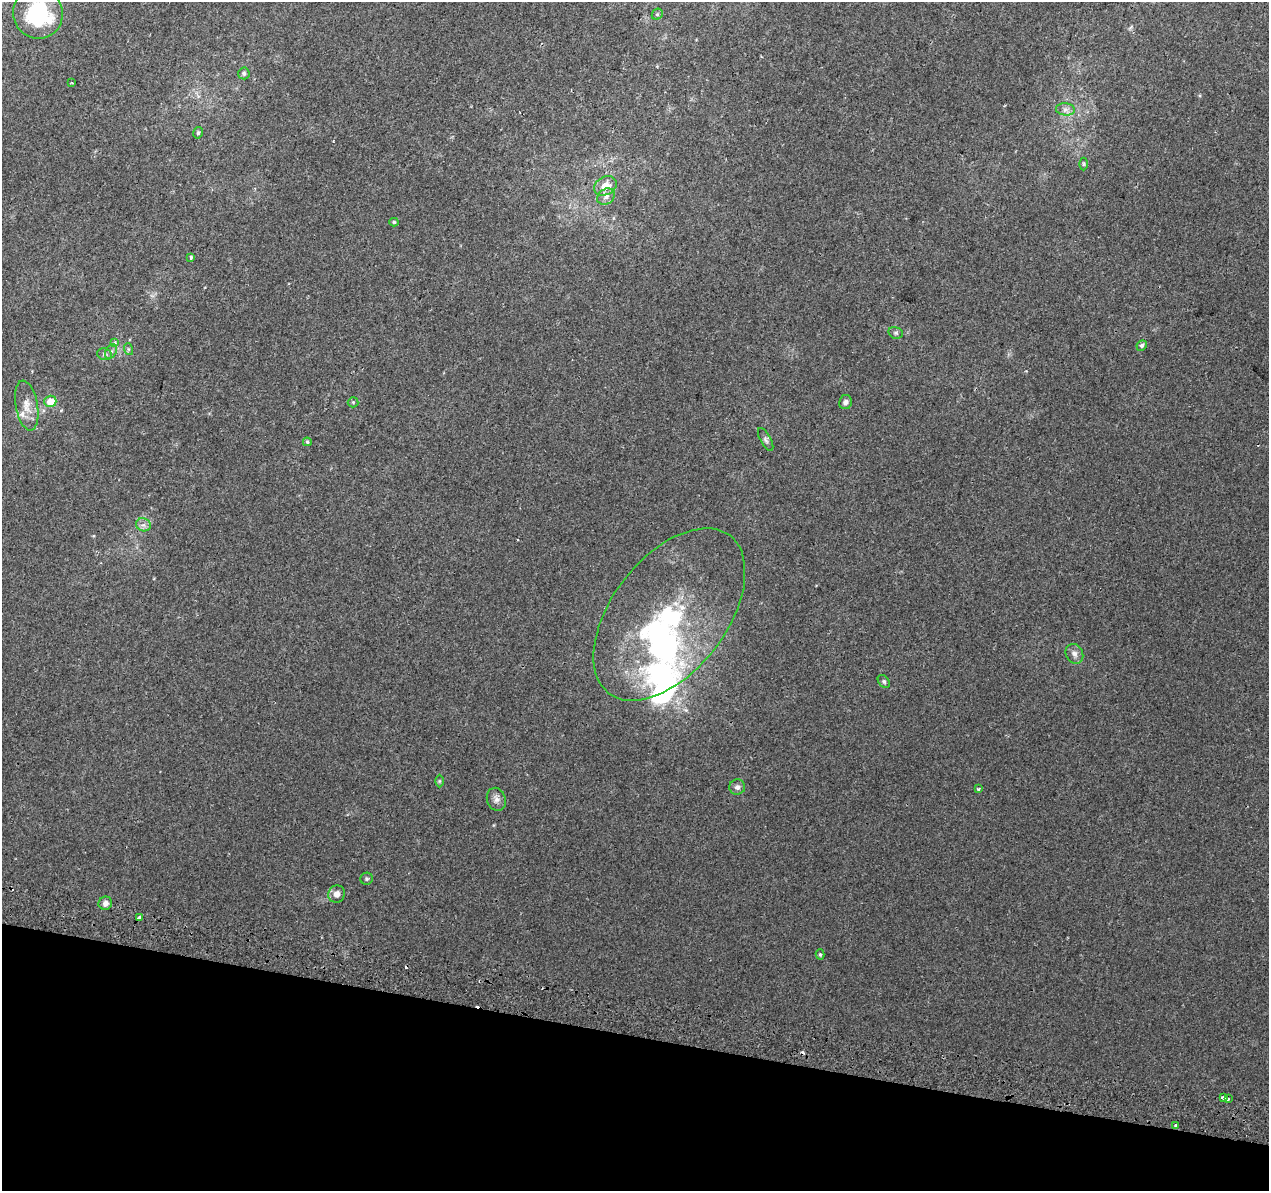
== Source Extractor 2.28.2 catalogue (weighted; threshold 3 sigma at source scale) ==
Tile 15 of 4 x 4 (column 3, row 4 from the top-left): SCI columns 2551-3817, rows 326-1514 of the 5092 x 5344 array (HDU 1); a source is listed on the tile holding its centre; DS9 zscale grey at full resolution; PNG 1271 x 1193 px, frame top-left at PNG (2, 2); each listed source drawn as its Kron ellipse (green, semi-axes under 4 px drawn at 4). Shown black and unused: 13% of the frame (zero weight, under 2 of 3 exposures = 2% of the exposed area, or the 3 px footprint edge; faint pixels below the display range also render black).
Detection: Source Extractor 2.28.2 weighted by HDU 2 'WHT'; one run over the whole footprint, this tile lists its part. Background 0.00752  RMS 0.0036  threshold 0.0161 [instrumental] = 3 sigma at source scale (4.5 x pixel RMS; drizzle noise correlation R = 1.50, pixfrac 1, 0.0396/0.0396 arcsec/px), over >= 5 px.
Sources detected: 47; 2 inside a brighter object's white glare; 3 cosmic-ray / hot-pixel residue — neither listed nor drawn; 3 inside a brighter listed object's ellipse — not listed separately; the other 39 listed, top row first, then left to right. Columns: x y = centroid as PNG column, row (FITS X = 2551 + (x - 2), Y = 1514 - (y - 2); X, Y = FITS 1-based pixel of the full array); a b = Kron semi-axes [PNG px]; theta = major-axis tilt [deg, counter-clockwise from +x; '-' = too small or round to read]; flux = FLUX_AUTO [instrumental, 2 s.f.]
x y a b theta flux
38 14 25 24 - 31
657 14 6 5 - 0.58
244 73 6 5 - 0.79
72 82 3 2 - 0.38
1065 109 9 6 -5 1.5
198 133 6 4 75 0.59
1084 164 6 4 -90 0.47
605 186 12 9 28 4.8
606 197 9 7 36 1.8
394 222 4 4 - 0.5
191 257 3 3 - 0.55
896 333 7 5 -15 0.7
115 343 3 3 - 1.2
1142 345 5 5 - 0.87
128 349 6 4 -71 0.48
111 352 7 5 62 0.99
104 354 7 5 -14 0.88
50 401 6 5 - 5.2
353 402 5 5 - 0.44
845 402 7 6 - 1.1
27 406 25 11 -80 4.5
766 439 13 5 -61 1
307 442 4 4 - 0.5
143 525 7 6 - 1.3
669 614 99 57 52 73
1074 654 10 8 -61 1.7
884 681 7 5 -50 0.68
439 781 6 4 90 0.43
737 787 8 7 - 1.2
978 789 4 3 - 0.55
496 799 12 9 -69 1.8
367 879 6 6 - 0.59
337 894 9 8 - 2.2
105 903 7 6 - 1.3
139 918 4 3 - 3
820 954 5 4 - 0.53
1223 1097 4 3 - 2.6
1228 1099 3 3 - 0.44
1176 1125 3 3 - 0.68
Overlapping masked pixels (flux is a lower limit): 1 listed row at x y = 139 918
Isophote crosses this tile's border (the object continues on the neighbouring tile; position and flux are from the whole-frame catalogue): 1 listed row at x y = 38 14